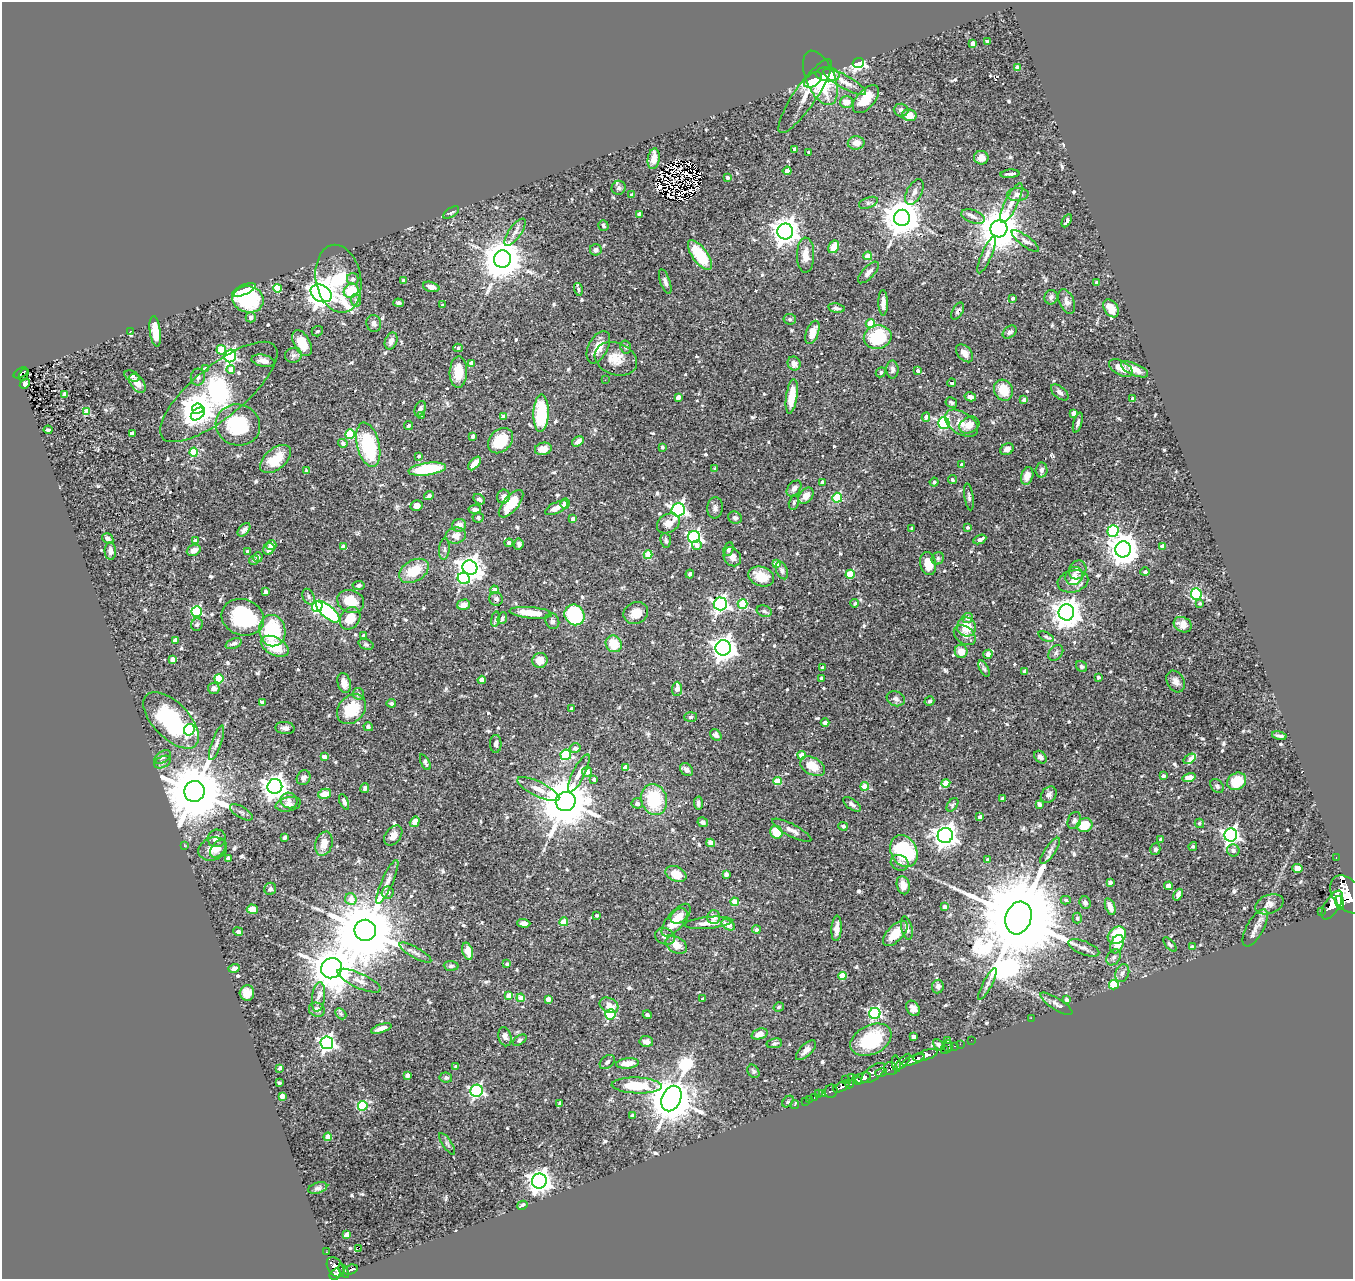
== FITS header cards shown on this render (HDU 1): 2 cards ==
NAXIS1  =                 1351
NAXIS2  =                 1277

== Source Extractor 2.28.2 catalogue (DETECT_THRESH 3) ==
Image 1351 x 1277 px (HDU 1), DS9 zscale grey, 1 PNG px = 1 image px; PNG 1355 x 1281 px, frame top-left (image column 1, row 1277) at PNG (2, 2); each listed source drawn as its Kron ellipse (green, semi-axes under 4 px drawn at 4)
Background 0.475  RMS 0.028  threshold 0.084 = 3 sigma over >= 5 px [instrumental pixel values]
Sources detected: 715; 5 with non-positive FLUX_AUTO (blend fragments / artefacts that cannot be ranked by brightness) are neither listed nor drawn; of the other 710, the 500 brightest by FLUX_AUTO listed and drawn (210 fainter detections omitted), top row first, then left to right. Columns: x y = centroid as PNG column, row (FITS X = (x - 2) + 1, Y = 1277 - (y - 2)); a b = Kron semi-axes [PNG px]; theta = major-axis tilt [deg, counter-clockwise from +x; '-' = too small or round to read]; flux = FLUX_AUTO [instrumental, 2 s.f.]
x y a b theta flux
987 41 4 3 - 7.7
973 43 4 4 - 15
858 63 6 5 - 290
1018 68 4 4 - 22
828 74 12 7 -5 50
820 78 29 14 -67 110
813 80 10 6 37 51
845 82 24 6 -29 19
805 96 44 11 56 28
866 99 17 9 48 45
846 102 6 6 - 19
901 110 7 6 - 6.6
909 115 7 6 - 19
856 143 8 6 2 15
795 149 4 4 - 7.8
809 152 3 3 - 5.5
981 158 7 7 - 15
654 159 10 6 81 18
787 171 4 4 - 8.1
1010 174 9 3 5 5.8
727 178 4 3 - 5
619 188 7 6 - 4.3
914 192 14 7 63 8.9
632 195 4 3 - 9
1018 195 11 6 4 12
868 203 10 5 20 5.2
1011 203 22 6 64 17
451 212 9 4 32 3.6
639 214 4 4 - 8.2
973 216 12 6 -21 8.9
902 218 8 8 - 5200
1067 221 7 3 58 5.7
603 226 5 5 - 4.7
999 229 8 8 - 7300
785 231 8 8 - 2000
515 232 16 6 55 9.4
1025 241 16 5 -37 8.3
834 247 7 5 60 28
596 250 6 5 - 6.4
700 255 17 7 -54 79
806 255 17 8 89 21
987 255 20 5 66 11
868 256 4 4 - 37
502 259 9 8 - 5900
868 272 14 5 47 9.1
338 279 34 22 -80 110
353 279 6 6 - 7.2
403 281 4 3 - 5.6
665 282 13 5 -70 7.3
1097 283 3 3 - 8.3
431 287 8 5 -16 12
277 288 4 4 - 63
578 289 7 4 -74 3.4
244 290 12 5 25 18
351 291 8 7 - 58
321 293 11 8 -29 2600
1051 297 7 6 - 8.2
1013 298 3 3 - 6.1
248 299 16 13 -11 180
356 300 6 5 - 3.8
1067 302 13 7 -66 9.2
398 303 5 4 - 3.9
883 303 13 4 -89 13
443 305 3 3 - 3.5
836 308 8 4 -10 5.1
1111 308 10 6 -55 20
958 311 9 5 62 4.8
251 317 5 5 - 6.5
790 319 6 5 - 3.4
374 323 8 7 - 7.9
870 323 4 4 - 51
130 331 3 2 - 4.8
155 331 15 5 -83 34
317 331 6 5 - 3.6
812 332 12 6 69 29
1010 332 8 5 37 5.9
878 337 14 12 12 100
391 341 9 6 66 10
302 343 14 8 -61 36
598 347 17 10 64 22
626 347 6 5 - 4.2
458 348 5 4 - 3.8
221 350 5 4 - 56
964 353 10 6 -48 11
293 355 8 7 - 6.7
230 356 6 5 - 340
616 359 22 16 -21 33
263 361 12 6 -11 11
471 363 4 4 - 16
794 363 7 6 - 11
1121 368 13 7 -29 19
205 369 4 4 - 9.8
231 369 4 4 - 17
892 369 9 6 -89 6.1
1134 369 14 6 -23 20
918 371 4 4 - 6.5
458 372 16 8 88 38
881 372 5 4 - 3.6
21 373 7 5 31 110
24 375 6 3 58 32
132 376 8 5 -24 5
198 377 8 7 - 6.1
605 380 2 2 - 5.6
137 383 11 6 -55 21
952 383 4 3 - 5
25 384 5 4 - 6.8
1003 390 11 9 -63 35
219 392 73 26 39 420
1060 392 10 5 -40 7.4
65 395 4 3 - 14
792 396 17 5 82 38
678 397 4 4 - 12
970 397 6 4 -13 8
1132 398 3 3 - 3.9
1024 400 3 3 - 7.5
951 403 6 5 - 4.4
198 409 6 5 - 2800
420 409 8 5 68 5.8
86 412 4 4 - 43
541 413 19 7 88 100
1074 413 4 4 - 19
198 414 8 5 39 260
421 416 4 3 - 8.9
503 416 4 4 - 12
926 417 4 4 - 9.2
944 423 6 5 - 260
962 423 18 11 -33 23
1078 423 10 4 74 5
238 425 22 20 -17 120
969 425 10 8 27 19
409 426 5 3 - 3.5
48 430 4 3 - 3.9
132 433 4 3 - 11
350 434 5 4 - 94
473 436 4 3 - 9.3
500 441 14 10 46 66
578 441 6 4 34 12
343 443 5 4 - 6
368 445 22 11 -77 130
662 447 3 3 - 3.5
543 449 8 6 12 18
1007 449 7 5 26 11
194 452 4 4 - 74
419 456 3 3 - 4.1
275 459 18 10 40 45
475 463 8 4 48 18
962 465 4 3 - 6.7
427 469 19 6 8 98
715 469 3 3 - 5.4
1041 470 7 6 - 6.6
307 471 4 4 - 9.4
1027 476 9 6 73 16
952 480 4 4 - 3.9
822 482 3 3 - 9.1
934 482 4 4 - 3.4
794 488 9 6 49 9
429 495 5 3 - 6.5
806 496 9 6 52 16
503 497 7 6 - 10
969 497 13 4 -82 4.9
837 498 5 4 - 100
479 499 6 5 - 4.5
794 502 7 5 76 3.4
511 504 17 7 50 50
565 504 5 5 - 15
417 506 6 5 - 7.2
556 508 12 5 25 17
715 508 10 8 83 8.4
475 509 6 4 4 6.7
678 510 6 6 - 590
478 518 5 5 - 4
735 518 7 6 - 5.8
573 519 4 3 - 10
668 523 12 9 30 18
459 525 7 6 - 13
967 527 4 3 - 5
912 528 3 3 - 3.6
244 530 8 5 49 7.2
1113 531 6 5 - 160
456 535 10 8 12 16
694 537 6 6 - 390
108 538 6 4 -34 6.6
980 539 7 4 24 10
666 540 7 5 -83 4.6
195 541 4 3 - 11
509 543 4 4 - 5.1
519 544 6 4 84 4.5
271 545 5 5 - 9.9
697 545 5 5 - 8.3
1162 546 4 4 - 19
343 547 4 3 - 10
269 549 6 5 - 10
444 549 11 5 86 5.1
728 549 7 5 66 4.7
1123 549 8 8 - 3000
194 550 7 5 22 13
110 551 9 5 -87 8
248 551 4 3 - 4.6
648 555 4 4 - 69
258 557 5 5 - 5.3
732 557 10 8 -56 14
938 558 6 6 - 4
254 560 5 4 - 4.3
776 564 4 4 - 23
928 564 12 8 -76 30
470 568 7 7 - 1800
782 570 9 5 -69 5.2
1078 570 10 8 61 11
414 571 16 10 30 48
1145 572 4 4 - 4.4
690 574 4 3 - 4.3
850 574 4 4 - 77
1074 576 9 8 - 12
761 577 13 9 -20 35
464 578 6 5 - 140
1073 581 15 11 13 20
358 585 6 4 4 4.6
494 590 4 4 - 14
265 592 3 3 - 7.5
1196 594 6 5 - 130
309 597 8 5 -64 5
496 599 7 6 - 6.2
351 601 14 11 -20 38
855 603 4 4 - 3.8
1200 603 4 4 - 3.8
720 604 6 6 - 510
743 604 5 5 - 89
464 605 6 5 - 13
317 606 5 5 - 180
197 611 5 5 - 200
764 611 8 5 -21 4.7
328 612 15 6 -42 310
1066 612 8 7 - 2700
531 613 21 5 -5 35
636 613 12 10 22 22
574 615 11 9 -53 180
243 617 22 18 -19 190
350 618 12 9 57 38
502 618 6 4 71 5
968 618 5 5 - 8
495 619 8 4 81 3.5
552 621 8 6 -66 4.7
197 625 6 5 - 3.6
1183 625 9 7 -27 18
966 627 9 9 - 36
272 631 16 13 -80 150
364 635 4 3 - 6.4
965 635 12 8 -38 12
1046 637 8 4 -23 5.1
175 640 4 4 - 11
234 643 8 4 22 5.6
366 644 8 5 -21 3.5
614 644 8 8 - 39
275 646 15 8 -28 56
723 648 7 7 - 1700
961 651 6 6 - 19
1056 653 9 6 48 5.5
988 654 4 4 - 14
173 659 4 4 - 20
540 660 7 7 - 21
1082 666 6 5 - 4.4
822 668 3 3 - 7.4
984 669 9 4 -63 3.6
1025 671 4 3 - 9.8
1098 677 4 3 - 6.6
219 679 4 4 - 83
821 679 3 3 - 5.2
482 680 4 4 - 25
1176 681 11 8 -62 11
344 683 10 6 -75 16
214 688 6 5 - 8.9
677 689 7 5 88 16
358 694 6 5 - 5.1
896 699 9 7 -22 7.2
929 701 5 4 - 3.4
262 702 4 3 - 9.4
391 703 4 4 - 4.7
351 709 16 12 48 63
571 709 4 3 - 9.2
690 717 6 5 - 3.8
171 720 35 18 -46 170
825 722 4 4 - 9.9
368 727 5 3 - 6.1
285 728 10 6 -6 8.3
189 730 6 5 - 260
716 735 6 5 - 6.6
1279 736 7 3 -12 5.5
217 743 18 5 71 8.5
496 744 9 5 -90 6.9
575 748 5 5 - 9.2
566 755 5 5 - 150
802 755 4 4 - 26
162 757 9 5 36 5.1
324 757 4 4 - 11
1040 757 7 5 -46 6.4
1190 759 7 4 34 30
163 762 9 5 27 5.2
425 762 8 4 -64 6.5
813 766 13 8 -29 34
626 767 4 4 - 20
687 770 7 5 -44 8.1
587 772 5 5 - 14
579 773 21 6 63 16
1163 776 4 3 - 6
1189 777 7 4 14 38
304 778 8 6 56 7.8
594 779 4 4 - 6.4
777 781 4 4 - 53
1237 781 10 8 34 60
946 783 4 4 - 34
275 786 7 7 - 1600
865 786 4 4 - 51
1217 786 8 6 -47 4.9
365 788 5 4 - 6.3
538 789 23 7 -26 20
194 791 10 10 - 19000
325 794 6 5 - 26
1049 795 9 7 45 7.3
1002 799 4 3 - 6.4
289 800 8 7 - 8.2
654 800 16 13 -73 95
566 801 10 9 - 11000
344 802 8 4 -67 6.3
637 803 5 5 - 5
698 803 7 4 -88 5.5
288 804 13 7 12 12
852 804 10 5 -35 5.8
1039 804 4 4 - 6.2
952 805 8 5 55 3.7
241 812 13 5 -31 6.5
980 817 4 3 - 8.5
1074 821 9 6 69 5.8
415 822 5 4 - 17
703 822 5 4 - 6
1199 823 5 4 - 3.5
1085 825 8 6 22 41
843 826 5 4 - 4.4
792 830 22 6 -28 13
776 832 6 6 - 38
393 835 11 7 54 14
945 835 8 7 - 1400
1231 835 6 6 - 680
285 837 4 4 - 4.1
217 838 9 8 - 12
1160 839 3 3 - 5.8
711 843 4 4 - 23
324 844 12 8 72 22
184 846 3 2 - 5.9
1193 847 4 4 - 3.9
213 849 15 11 20 20
218 849 10 6 52 7.6
1155 849 6 5 - 4.6
1233 850 6 6 - 7.1
904 851 17 13 -62 170
1050 851 15 5 55 8
228 858 4 4 - 8.4
1336 858 2 2 - 6.9
988 860 3 3 - 8.3
900 863 9 7 -26 8
1298 868 5 4 - 15
676 874 11 7 -23 37
726 874 4 4 - 11
387 882 24 5 66 15
1110 882 4 4 - 7.7
903 885 9 6 -77 18
1168 886 4 4 - 19
270 889 6 6 - 5.9
388 893 6 6 - 5.9
1347 894 21 14 -53 5400
1178 895 6 4 66 12
351 899 6 5 - 24
1066 900 5 4 - 4
735 902 4 4 - 41
1085 903 6 5 - 5.6
1340 903 7 4 -75 1100
1269 904 15 9 21 13
1332 905 16 7 58 3100
944 907 4 4 - 11
1110 907 9 4 -70 16
252 909 5 5 - 20
1322 911 3 3 - 73
596 915 3 3 - 3.6
679 916 9 6 32 21
714 917 7 6 - 12
1018 918 17 12 71 51000
1077 918 5 4 - 4.6
676 920 20 8 50 45
564 922 4 4 - 46
524 923 6 4 -4 9.5
708 923 24 6 5 21
728 925 7 4 -32 20
837 928 13 5 86 13
907 928 12 5 -77 8.6
1255 928 21 8 61 14
756 929 4 4 - 5.7
365 930 10 10 - 23000
238 932 5 4 - 5.7
895 933 16 8 46 34
1117 935 10 8 38 77
665 936 10 8 -25 9.8
1117 944 9 6 66 34
1170 944 9 4 -49 3.9
676 945 11 7 -30 23
1192 947 4 3 - 5.6
1084 948 16 6 -22 9.5
468 951 9 5 -74 25
415 952 18 5 -29 9.2
1114 957 8 6 57 6.3
507 964 4 3 - 4.9
451 966 7 5 -4 4.7
234 968 6 4 17 6.3
331 968 11 10 - 7200
1122 973 9 6 69 7.7
842 976 4 4 - 51
359 981 23 7 -24 18
987 984 18 4 63 7.8
1114 985 5 5 - 110
938 986 7 6 - 7
247 993 8 7 - 21
509 995 4 4 - 19
318 997 15 6 83 11
521 998 4 4 - 26
548 999 4 4 - 21
703 999 3 3 - 3.6
1067 1000 4 3 - 8.1
1056 1004 18 6 -33 8.9
609 1005 10 7 -26 19
779 1007 5 4 - 3.5
913 1008 8 6 -57 9.6
317 1010 8 7 - 11
875 1013 5 5 - 270
341 1014 6 4 -45 3.6
610 1014 5 5 - 170
647 1015 4 3 - 5.3
1031 1018 2 2 - 75
381 1028 11 4 18 12
759 1034 8 5 20 16
505 1037 10 6 -77 10
914 1037 4 4 - 8.7
520 1040 8 4 33 3.4
871 1040 22 14 26 130
971 1040 2 2 - 8.1
646 1041 7 5 -6 8.2
947 1041 4 3 - 5.8
327 1043 6 6 - 580
774 1043 8 4 11 4.2
960 1044 2 2 - 7.4
938 1045 6 4 -45 4.2
948 1046 6 2 90 26
954 1046 3 2 - 18
806 1050 13 6 44 12
944 1050 3 2 - 18
925 1055 13 5 18 1600
913 1060 12 4 21 1300
607 1062 8 6 41 7
902 1062 11 4 47 420
627 1063 11 5 5 23
896 1064 8 4 -80 410
456 1066 4 4 - 4.7
280 1068 4 3 - 6.4
891 1069 7 6 - 410
753 1071 7 5 -55 3.9
881 1072 6 3 13 340
873 1073 14 6 37 1200
407 1075 4 4 - 10
852 1077 4 3 - 110
446 1078 6 5 - 3.9
863 1078 8 5 23 1600
846 1079 2 2 - 9
857 1080 5 4 - 800
279 1083 3 3 - 4.5
850 1084 4 3 - 360
637 1085 25 8 -2 73
842 1086 9 4 29 1200
476 1091 6 6 - 370
831 1091 7 6 - 230
822 1093 4 3 - 100
818 1094 2 2 - 8.4
282 1096 4 3 - 19
814 1097 3 3 - 30
671 1099 13 9 66 8700
810 1099 2 2 - 5.9
805 1101 2 2 - 9
788 1102 6 4 48 3.6
560 1103 4 3 - 3.7
795 1105 4 3 - 13
363 1106 5 5 - 120
632 1115 4 3 - 3.4
328 1137 4 4 - 28
447 1144 13 4 -57 5.4
539 1181 7 7 - 1700
318 1188 10 5 18 5.6
522 1205 5 4 - 4.6
347 1235 4 3 - 5.9
359 1248 3 2 - 660
326 1252 2 2 - 7
335 1267 11 7 -58 530
351 1270 7 5 16 200
344 1271 8 4 -60 210
335 1274 6 5 - 420
At the frame edge (FLAGS 8, measured only in part): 1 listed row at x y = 1347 894
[210 fainter detections neither listed nor drawn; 5 non-positive-flux detections neither listed nor drawn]